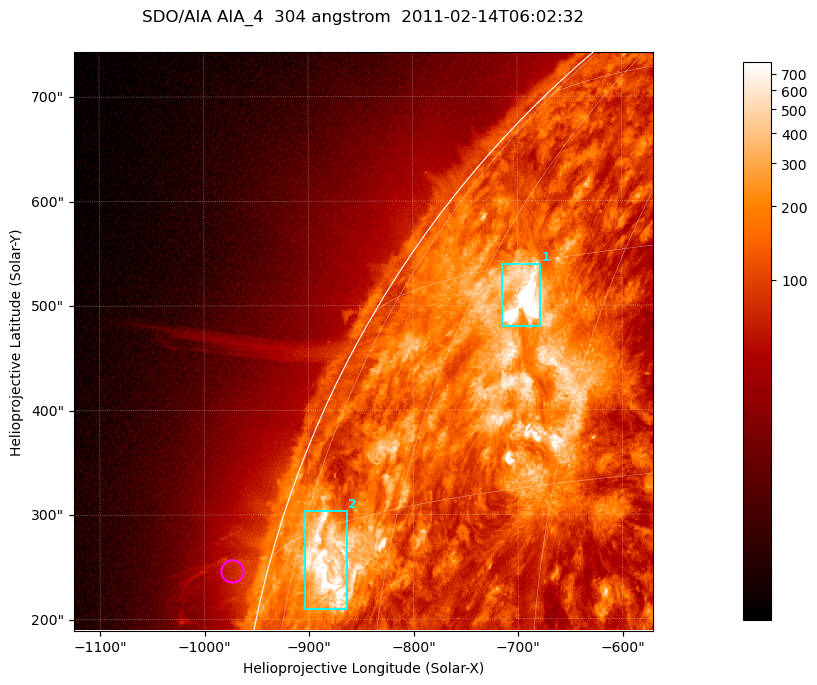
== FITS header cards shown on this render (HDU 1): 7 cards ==
TELESCOP= 'SDO/AIA '           / For AIA: SDO/AIA
INSTRUME= 'AIA_4   '           / For AIA: AIA_ATA1, AIA_ATA2, AIA_ATA3 or AIA_AT
WAVELNTH=                  304 / [angstrom] Wavelength
WAVEUNIT= 'angstrom'           / Wavelength unit: angstrom
DATE-OBS= '2011-02-14T06:02:32.124' / [ISO] Date when observation started; ISO 8
CTYPE1  = 'HPLN-TAN'           / CTYPE1; Typically HPLN
CTYPE2  = 'HPLT-TAN'           / CTYPE2; Typically HPLT

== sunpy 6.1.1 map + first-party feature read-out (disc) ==
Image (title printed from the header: SDO/AIA AIA_4  304 angstrom  2011-02-14T06:02:32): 923 x 923 px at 0.6 arcsec/px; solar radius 972 arcsec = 1619 px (partial field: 4.9% of the solar disc is inside the frame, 47% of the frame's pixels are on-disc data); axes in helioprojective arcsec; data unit not stated in the header (colour bar unlabelled)
Orientation: roll -0.132 deg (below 1 deg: not rotated)
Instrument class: DISC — disc imager (sunpy class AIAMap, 304 A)
Bright regions (active regions / flare kernels): reference = the on-disc median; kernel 7 px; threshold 5 sigma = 371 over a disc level ~130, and >= 1.15x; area >= 851 px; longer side >= 11 px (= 6.6 arcsec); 2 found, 2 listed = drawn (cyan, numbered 1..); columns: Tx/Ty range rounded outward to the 2 arcsec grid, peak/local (2 s.f.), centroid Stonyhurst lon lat
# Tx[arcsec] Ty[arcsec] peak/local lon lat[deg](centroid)
1 -716..-678 480..540 32 -53 +27
2 -906..-864 210..304 9.8 -69 +12
Off-limb structures (1.02-1.3 R_sun): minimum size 400 px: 3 found; the strongest spans PA ~75 deg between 1.02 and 1.08 R_sun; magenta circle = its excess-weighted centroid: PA ~75 deg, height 1.03 R_sun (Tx ~-974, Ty ~246 arcsec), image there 1.6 x the reference